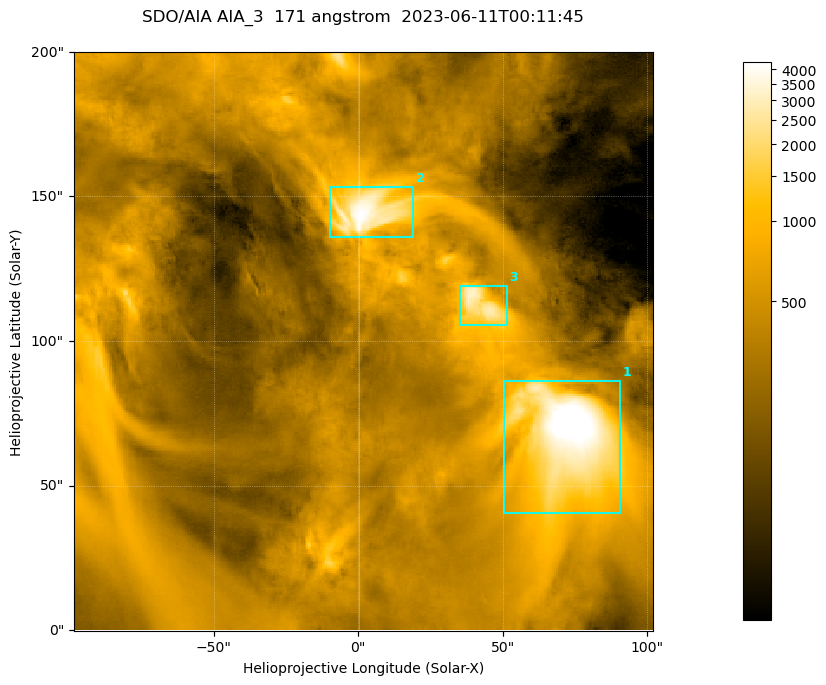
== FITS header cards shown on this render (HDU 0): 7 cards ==
TELESCOP= 'SDO/AIA '
INSTRUME= 'AIA_3   '
WAVELNTH=                  171
WAVEUNIT= 'angstrom'
DATE-OBS= '2023-06-11T00:11:45.350'
CTYPE1  = 'HPLN-TAN'
CTYPE2  = 'HPLT-TAN'

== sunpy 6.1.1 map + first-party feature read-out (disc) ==
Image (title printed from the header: SDO/AIA AIA_3  171 angstrom  2023-06-11T00:11:45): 334 x 334 px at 0.599 arcsec/px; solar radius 945 arcsec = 1577 px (partial field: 1.4% of the solar disc is inside the frame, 100% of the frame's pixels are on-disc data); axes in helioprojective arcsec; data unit not stated in the header (colour bar unlabelled)
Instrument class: DISC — disc imager (sunpy class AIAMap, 171 A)
Bright regions (active regions / flare kernels): reference = the on-disc median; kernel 3 px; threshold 5 sigma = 1114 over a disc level ~365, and >= 1.15x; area >= 111 px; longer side >= 4 px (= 2.4 arcsec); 3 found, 3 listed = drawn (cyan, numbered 1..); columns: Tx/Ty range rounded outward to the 2 arcsec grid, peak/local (2 s.f.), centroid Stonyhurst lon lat
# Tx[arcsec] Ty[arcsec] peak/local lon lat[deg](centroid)
1 50..92 40..86 17 +4 +4
2 -10..20 136..154 12 +0 +9
3 34..52 104..120 8.8 +3 +7